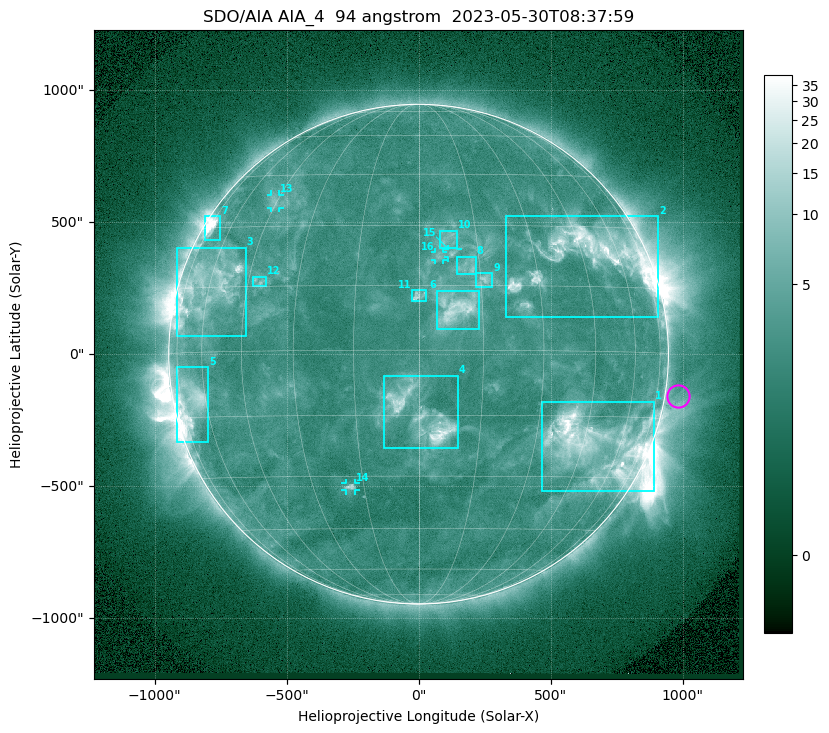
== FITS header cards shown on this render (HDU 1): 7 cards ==
TELESCOP= 'SDO/AIA '           / For AIA: SDO/AIA
INSTRUME= 'AIA_4   '           / For AIA: AIA_ATA1, AIA_ATA2, AIA_ATA3 or AIA_AT
WAVELNTH=                   94 / [angstrom] Wavelength
WAVEUNIT= 'angstrom'           / Wavelength unit: angstrom
DATE-OBS= '2023-05-30T08:37:59.122' / [ISO] Date when observation started; ISO 8
CTYPE1  = 'HPLN-TAN'           / CTYPE1: HPLN
CTYPE2  = 'HPLT-TAN'           / CTYPE2: HPLT

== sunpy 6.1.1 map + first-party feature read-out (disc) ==
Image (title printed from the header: SDO/AIA AIA_4  94 angstrom  2023-05-30T08:37:59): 1024 x 1024 px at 2.4 arcsec/px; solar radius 947 arcsec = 394 px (full disc in frame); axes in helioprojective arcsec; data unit not stated in the header (colour bar unlabelled)
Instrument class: DISC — disc imager (sunpy class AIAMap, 94 A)
Bright regions (active regions / flare kernels): reference = the median radial profile (limb darkening/brightening removed); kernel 9 px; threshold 5 sigma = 3.9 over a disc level ~2.53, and >= 1.15x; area >= 12 px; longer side >= 9 px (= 22 arcsec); searched inside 0.97 R_sun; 16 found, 16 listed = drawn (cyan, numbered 1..; 4 of them under ~33 arcsec drawn as corner ticks so the feature stays visible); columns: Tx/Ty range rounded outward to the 5 arcsec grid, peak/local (2 s.f.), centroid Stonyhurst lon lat
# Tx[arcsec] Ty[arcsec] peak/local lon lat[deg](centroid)
1 465..895 -520..-180 15 +49 -22
2 330..910 140..525 12 +47 +23
3 -915..-655 70..405 8.6 -60 +15
4 -135..150 -355..-80 9.5 +1 -15
5 -920..-795 -335..-50 7.1 -68 -11
6 70..230 90..240 6.7 +9 +10
7 -810..-750 430..525 11 -71 +30
8 145..215 300..370 3.9 +12 +20
9 215..280 255..310 4.7 +16 +16
10 80..145 400..470 3.3 +7 +26
11 -25..30 200..245 4.2 +0 +13
12 -630..-575 255..295 3.5 -41 +16
13 -560..-525 555..605 3.2 -46 +37
14 -275..-240 -515..-490 4.7 -19 -33
15 110..150 365..400 4 +8 +23
16 60..90 355..390 3.2 +5 +22
Off-limb structures (1.02-1.3 R_sun): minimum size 162 px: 2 found; the strongest spans PA ~225..305 deg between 1.02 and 1.3 R_sun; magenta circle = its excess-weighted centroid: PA ~260 deg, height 1.05 R_sun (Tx ~985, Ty ~-155 arcsec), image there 1.5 x the reference